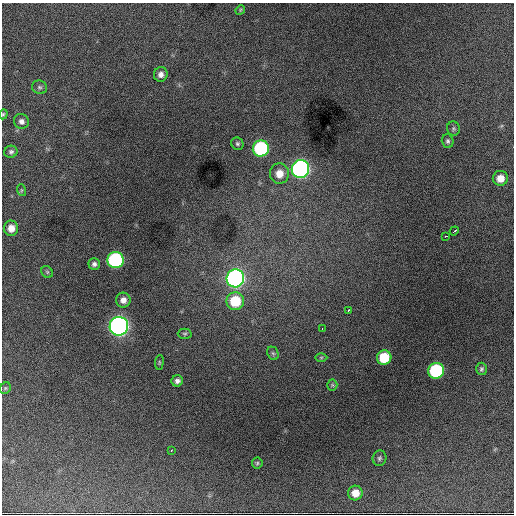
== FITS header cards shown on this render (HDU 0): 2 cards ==
NAXIS1  =                  512 / Axis length
NAXIS2  =                  512 / Axis length

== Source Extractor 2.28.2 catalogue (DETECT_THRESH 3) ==
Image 512 x 512 px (HDU 0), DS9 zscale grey, 1 PNG px = 1 image px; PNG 516 x 516 px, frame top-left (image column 1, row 512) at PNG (2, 3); each listed source drawn as its Kron ellipse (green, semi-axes under 4 px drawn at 4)
Background 4000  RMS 65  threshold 195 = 3 sigma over >= 5 px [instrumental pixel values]
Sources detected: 40; all 40 listed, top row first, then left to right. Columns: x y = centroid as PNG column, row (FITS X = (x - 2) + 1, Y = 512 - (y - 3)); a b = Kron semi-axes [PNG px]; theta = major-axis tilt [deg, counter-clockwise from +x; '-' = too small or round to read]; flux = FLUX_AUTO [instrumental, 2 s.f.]
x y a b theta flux
240 10 5 4 - 5.3e+03
161 74 7 7 - 2.1e+04
39 87 7 6 - 9.9e+03
3 114 5 4 - 5.7e+03
21 121 8 7 - 1.7e+04
453 129 7 6 - 8.2e+03
448 141 7 6 - 9.7e+03
237 144 6 6 - 9.3e+03
261 148 8 8 - 5.6e+05
11 152 6 6 - 1.1e+04
300 169 9 8 - 1.6e+06
279 174 10 9 - 5.7e+04
500 178 7 7 - 5.0e+04
21 190 6 4 -72 5.1e+03
11 228 7 7 - 4.0e+04
454 231 5 2 - 7.5e+03
446 236 3 2 - 5.5e+03
115 260 8 8 - 7.7e+05
94 264 5 5 - 1.3e+04
47 272 6 5 - 7.3e+03
235 278 9 9 - 1.7e+06
123 300 7 7 - 2.8e+04
235 301 9 9 - 1.8e+05
348 310 3 2 - 4.0e+03
119 326 9 9 - 2.4e+06
322 329 3 2 - 4.6e+03
185 334 7 5 1 8.0e+03
273 353 7 5 -67 7.6e+03
321 357 6 4 1 5.5e+03
384 358 7 7 - 1.6e+05
159 362 7 3 83 4.9e+03
481 369 6 5 - 8.7e+03
436 371 8 8 - 4.7e+05
177 381 6 5 - 1.5e+04
332 385 5 5 - 5.3e+03
5 388 6 5 - 6.3e+03
171 450 3 3 - 5.6e+03
379 458 8 7 - 1.0e+04
257 463 5 5 - 5.9e+03
355 493 7 7 - 5.2e+04
At the frame edge (FLAGS 8, measured only in part): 1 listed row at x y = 3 114